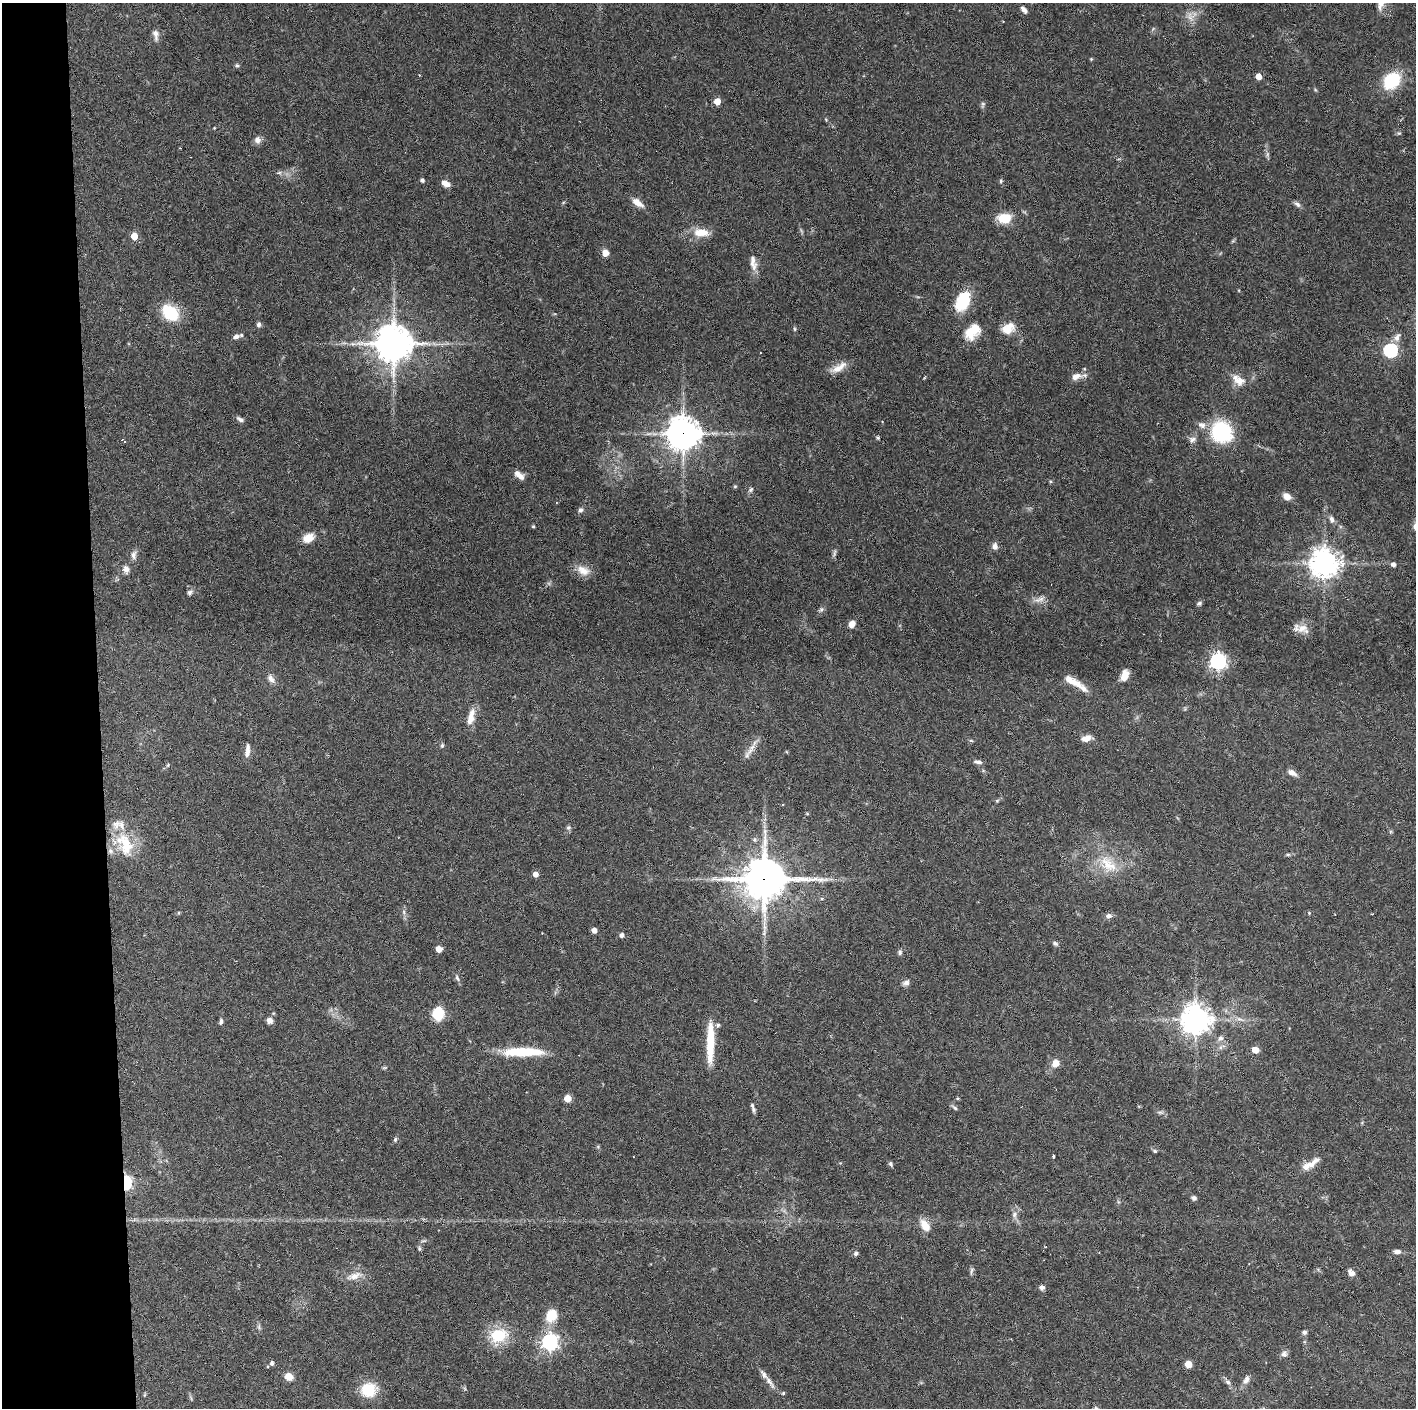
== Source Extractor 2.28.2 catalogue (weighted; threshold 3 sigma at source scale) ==
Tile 4 of 3 x 3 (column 1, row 2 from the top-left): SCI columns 1-1414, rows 1406-2811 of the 4242 x 4218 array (HDU 1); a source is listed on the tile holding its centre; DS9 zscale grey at full resolution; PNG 1418 x 1410 px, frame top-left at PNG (2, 3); no overlay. Shown black and unused: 7% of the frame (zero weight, under 3 of 6 exposures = <1% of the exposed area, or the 3 px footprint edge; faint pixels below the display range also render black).
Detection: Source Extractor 2.28.2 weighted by HDU 2 'WHT'; one run over the whole footprint, this tile lists its part. Background 0.0524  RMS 0.0025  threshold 0.0103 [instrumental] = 3 sigma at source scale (4.09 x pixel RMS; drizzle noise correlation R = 1.36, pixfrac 0.8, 0.05/0.05 arcsec/px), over >= 5 px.
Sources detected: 158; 9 inside a brighter listed object's ellipse — not listed separately; the other 149 listed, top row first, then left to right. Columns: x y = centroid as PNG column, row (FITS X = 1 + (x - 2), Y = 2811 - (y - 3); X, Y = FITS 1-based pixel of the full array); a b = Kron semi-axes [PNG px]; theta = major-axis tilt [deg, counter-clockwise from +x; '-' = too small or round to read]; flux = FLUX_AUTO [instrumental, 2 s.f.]
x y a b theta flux
1024 10 8 5 -49 0.99
1190 17 13 10 -50 1.9
155 34 15 7 -79 1.3
1091 59 4 4 - 0.23
237 66 5 5 - 0.4
1258 76 5 4 - 3.2
1392 81 14 11 46 15
717 101 5 4 - 4.4
983 105 9 5 80 0.49
214 128 4 3 - 0.19
1399 133 6 4 40 0.34
257 140 10 9 - 1.1
1267 154 7 4 89 0.51
279 173 8 4 9 0.46
422 180 4 4 - 0.6
1001 181 6 4 89 0.41
446 183 9 6 -29 1.8
637 203 15 7 -35 2
1297 204 10 6 -40 0.71
1004 218 13 9 0 6
701 233 21 11 -1 3.8
134 236 5 4 - 5.8
605 253 8 7 - 1.5
753 263 22 8 -81 2.1
963 301 25 15 65 8.3
170 313 20 15 -41 8.8
259 324 7 5 87 0.6
1008 328 17 12 28 3.3
795 329 5 5 - 0.32
973 331 22 14 47 5.2
236 337 8 5 22 0.92
1397 337 12 7 59 1.1
393 344 12 12 - 490
1390 350 6 6 - 43
760 353 2 2 - 0.15
839 368 25 8 30 2.5
1076 376 14 8 15 2
1240 381 14 13 - 2.5
240 419 11 5 -29 0.73
882 421 3 2 - 0.14
1221 432 22 21 - 17
683 434 10 10 - 420
878 438 5 4 - 0.35
123 440 5 3 - 2.2
1192 440 10 7 30 0.94
517 473 10 8 -9 1.2
735 486 6 4 1 0.28
751 489 7 5 47 0.57
1287 496 10 7 -34 1.8
580 510 7 6 - 0.66
1332 519 9 6 -76 0.86
533 526 4 4 - 0.26
308 538 14 10 29 2.7
995 546 9 7 -84 1.1
834 553 12 4 77 0.56
134 555 13 7 84 1.1
1324 563 9 9 - 310
1393 564 5 5 - 0.87
126 569 11 8 -82 1.2
583 570 20 12 -22 2.7
190 593 8 6 65 0.67
1039 599 17 6 14 1.3
1199 603 7 5 39 0.51
821 609 8 6 50 0.59
852 624 7 6 - 2
1302 628 18 12 -19 2.4
1218 661 6 6 - 87
1125 675 15 9 68 2.2
271 679 13 7 -52 1.3
1075 683 35 8 -32 3.8
471 717 22 8 75 2.8
1086 738 13 7 12 1.8
971 740 6 3 -20 0.26
442 745 6 5 - 0.41
751 749 31 5 59 1.9
247 751 17 6 84 1.5
978 762 10 5 -8 0.85
168 765 6 3 72 0.25
1292 773 10 6 -32 1.5
997 801 5 5 - 0.32
783 804 3 3 - 0.21
807 814 6 4 -1 0.22
568 827 7 6 - 0.52
124 844 35 22 -60 8.8
1288 855 6 4 0 0.36
1108 864 31 18 -44 7.4
535 874 5 4 - 1.6
764 879 15 14 - 730
822 899 5 3 - 0.26
404 912 7 4 -89 0.51
178 913 5 3 - 0.23
1309 913 5 5 - 0.29
1108 916 8 6 9 0.91
594 930 4 4 - 1.8
622 935 5 4 - 0.96
1055 943 7 5 -26 0.55
439 949 6 6 - 1.5
900 952 7 5 -90 0.56
457 978 9 5 -65 0.6
906 983 10 7 33 0.88
438 1013 13 10 87 6.3
1196 1019 8 8 - 370
1240 1019 12 4 -24 0.96
270 1020 8 8 - 1.1
221 1021 8 5 76 0.55
718 1025 6 5 - 0.59
1220 1038 9 7 50 0.99
710 1043 45 8 89 8.3
1255 1050 5 5 - 3.6
523 1052 45 9 0 10
1055 1063 8 7 - 2.5
384 1068 8 3 18 0.3
567 1098 5 5 - 6
957 1098 5 4 - 0.29
954 1108 9 5 -39 0.51
753 1109 9 5 -69 0.62
1160 1112 11 4 -5 0.56
395 1139 6 5 - 0.43
598 1147 6 4 -19 0.28
1155 1151 5 4 - 0.4
1053 1156 3 3 - 0.58
891 1164 7 4 -61 0.45
1307 1166 23 9 23 2.4
126 1183 6 4 89 43
1194 1198 6 5 - 0.68
1014 1215 10 7 -87 1
925 1225 16 10 -56 3
419 1249 5 5 - 0.4
1397 1252 8 5 -2 0.98
856 1253 6 5 - 0.55
972 1271 12 4 78 0.53
1351 1273 10 7 -34 1
354 1276 20 8 16 2.5
1042 1287 6 6 - 0.81
551 1315 16 12 65 4.6
259 1327 8 5 -72 0.5
1304 1332 6 5 - 0.64
498 1335 18 14 10 9.4
550 1342 6 6 - 91
1284 1354 9 8 - 0.87
272 1363 5 4 - 0.73
1188 1364 5 5 - 5.4
289 1377 6 5 - 3.6
1246 1380 13 7 59 1.3
770 1382 22 6 -55 1.6
1228 1382 9 6 -44 0.76
368 1390 14 12 7 8.4
783 1393 5 4 - 0.37
144 1395 6 4 70 0.26
Overlapping masked pixels (flux is a lower limit): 3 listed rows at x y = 683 434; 764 879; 126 1183